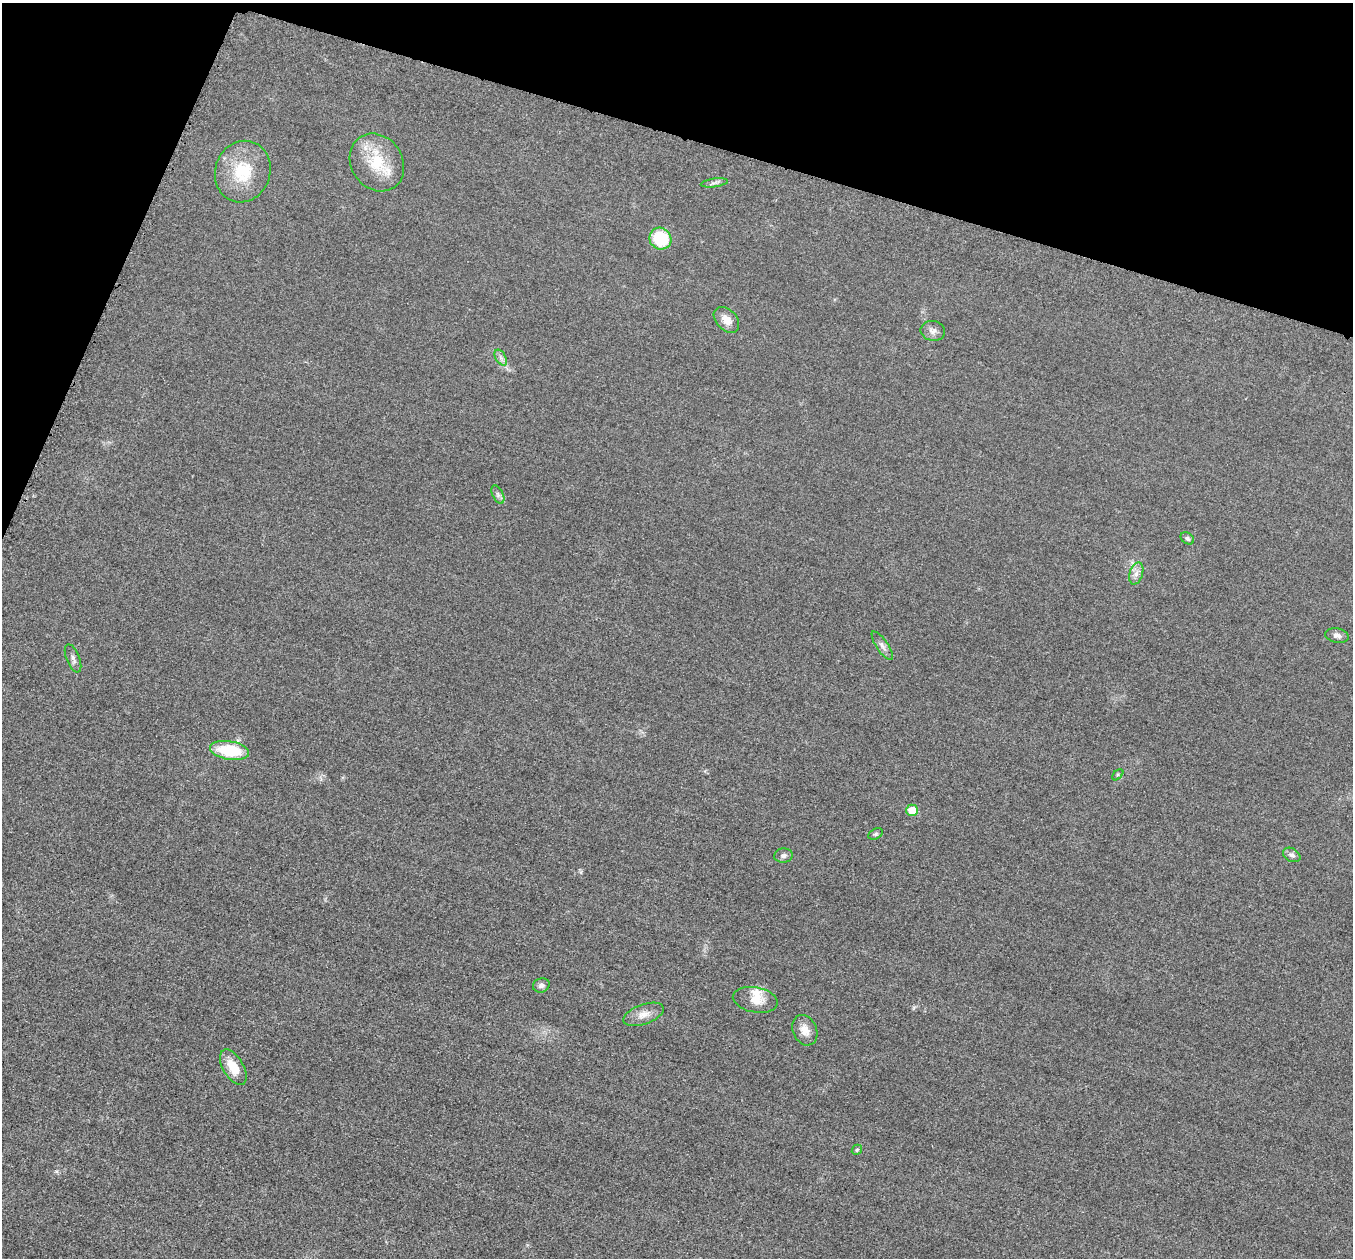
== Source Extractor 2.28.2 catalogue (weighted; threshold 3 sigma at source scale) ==
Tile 2 of 4 x 4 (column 2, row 1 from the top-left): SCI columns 1385-2735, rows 3967-5222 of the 5458 x 5502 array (HDU 1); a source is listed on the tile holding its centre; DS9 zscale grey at full resolution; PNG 1355 x 1260 px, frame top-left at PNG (2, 3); each listed source drawn as its Kron ellipse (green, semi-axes under 4 px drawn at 4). Shown black and unused: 15% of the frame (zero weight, under 3 of 5 exposures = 4% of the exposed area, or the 3 px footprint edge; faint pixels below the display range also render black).
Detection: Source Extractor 2.28.2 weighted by HDU 2 'WHT'; one run over the whole footprint, this tile lists its part. Background 0.0195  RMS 0.0052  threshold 0.0233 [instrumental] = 3 sigma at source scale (4.5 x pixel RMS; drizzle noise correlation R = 1.50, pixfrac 1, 0.05/0.05 arcsec/px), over >= 5 px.
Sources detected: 26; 1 inside a brighter listed object's ellipse — not listed separately; the other 25 listed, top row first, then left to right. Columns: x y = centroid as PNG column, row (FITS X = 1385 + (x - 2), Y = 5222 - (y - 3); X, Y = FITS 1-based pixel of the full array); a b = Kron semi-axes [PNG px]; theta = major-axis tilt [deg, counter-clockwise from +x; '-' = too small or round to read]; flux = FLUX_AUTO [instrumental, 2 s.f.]
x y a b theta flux
377 162 30 25 -55 21
243 172 31 27 71 23
714 183 13 3 8 1.4
660 239 11 10 - 22
726 320 15 10 -46 5.1
933 331 12 10 -11 2.9
501 358 9 5 -59 1.7
498 495 10 5 -63 1.5
1187 538 7 5 -33 1.2
1136 573 11 6 72 2.8
1337 635 12 7 -10 2.2
882 646 17 5 -56 2.4
73 658 15 6 -68 2.1
229 750 20 9 -9 23
1118 775 6 4 45 0.71
912 810 6 5 - 9.9
876 834 8 5 27 0.93
783 855 9 7 5 1.7
1292 855 9 6 -28 1.8
541 985 8 7 - 1.9
755 1000 23 12 -10 6.4
644 1014 21 10 19 5
805 1030 16 12 -66 5.1
233 1067 20 10 -60 9.2
857 1150 5 4 - 0.73